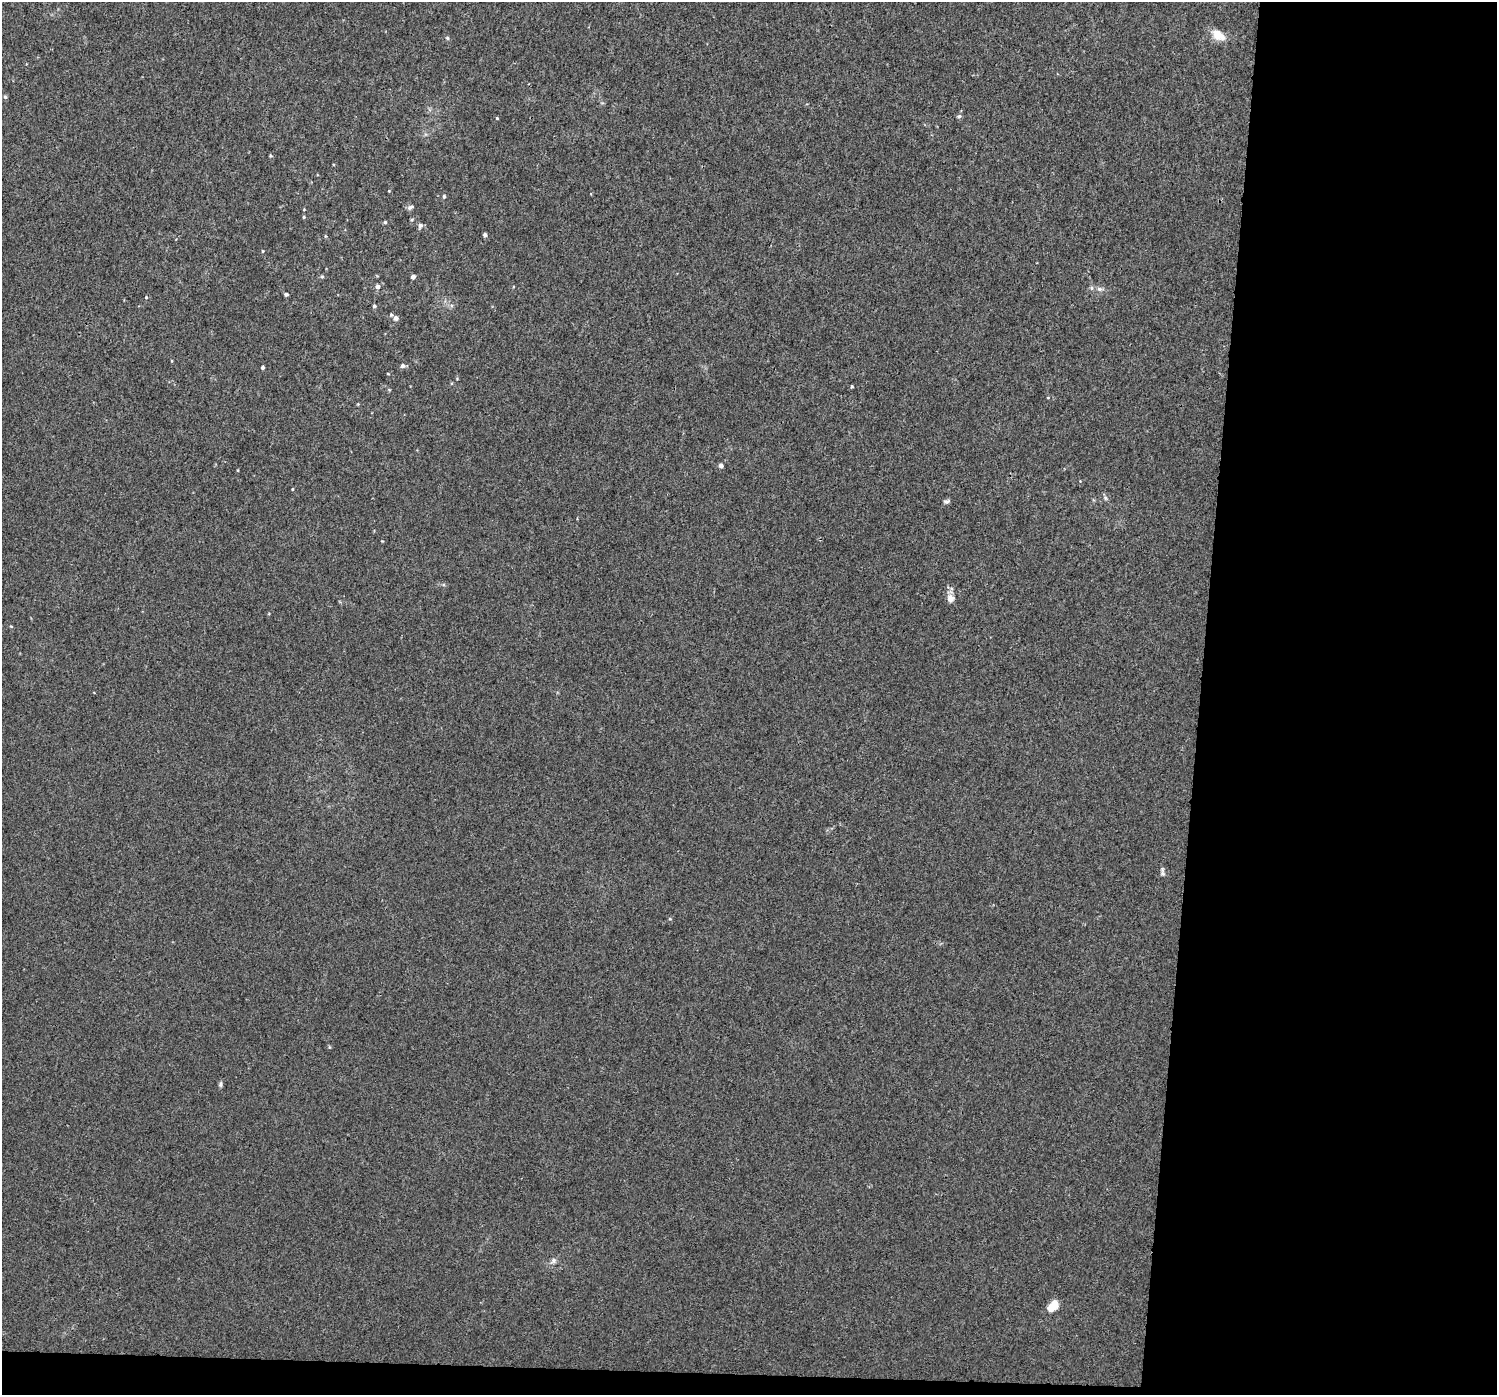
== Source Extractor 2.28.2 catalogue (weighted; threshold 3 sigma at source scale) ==
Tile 9 of 3 x 3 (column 3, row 3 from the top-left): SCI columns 2996-4490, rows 274-1666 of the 4512 x 4831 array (HDU 1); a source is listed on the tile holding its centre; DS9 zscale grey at full resolution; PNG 1499 x 1397 px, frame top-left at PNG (2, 2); no overlay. Shown black and unused: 21% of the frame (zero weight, under 3 of 4 exposures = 4% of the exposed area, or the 3 px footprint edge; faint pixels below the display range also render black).
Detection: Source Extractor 2.28.2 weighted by HDU 2 'WHT'; one run over the whole footprint, this tile lists its part. Background 0.00177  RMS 0.0024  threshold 0.0106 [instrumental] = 3 sigma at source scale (4.5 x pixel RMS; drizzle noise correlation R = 1.50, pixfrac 1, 0.0396/0.0396 arcsec/px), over >= 5 px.
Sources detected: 39; all 39 listed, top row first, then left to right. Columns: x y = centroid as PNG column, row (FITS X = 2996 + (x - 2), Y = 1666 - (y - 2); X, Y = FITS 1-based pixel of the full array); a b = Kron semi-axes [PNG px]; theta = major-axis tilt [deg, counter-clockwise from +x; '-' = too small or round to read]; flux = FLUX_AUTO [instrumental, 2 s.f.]
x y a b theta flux
1218 35 15 10 -34 3.2
447 38 5 4 - 0.34
5 97 5 5 - 0.37
959 116 6 5 - 0.43
497 118 3 3 - 0.18
271 156 4 4 - 0.25
444 196 5 4 - 0.36
410 207 9 5 22 0.58
304 217 4 4 - 0.24
412 219 5 3 - 0.25
385 222 5 4 - 0.33
420 225 7 5 56 0.68
485 235 4 4 - 0.53
325 236 5 3 - 0.22
263 251 4 3 - 0.18
322 276 6 4 0 0.3
413 277 4 4 - 0.83
378 286 6 5 - 0.69
1099 289 7 5 -20 0.64
286 294 4 3 - 0.55
146 297 4 4 - 0.2
374 306 4 4 - 0.36
391 315 5 4 - 0.33
396 318 5 5 - 0.85
403 366 6 5 - 0.63
263 367 3 3 - 0.47
852 386 3 3 - 0.27
721 466 4 4 - 0.93
292 489 4 3 - 0.19
1105 498 7 5 -69 0.48
946 501 8 5 11 0.51
382 541 3 3 - 0.16
950 598 8 7 - 1.6
11 626 4 3 - 0.21
1162 870 9 5 -78 0.56
670 919 4 4 - 0.24
220 1084 8 5 80 0.45
554 1260 7 7 - 0.66
1053 1306 13 8 42 3.3